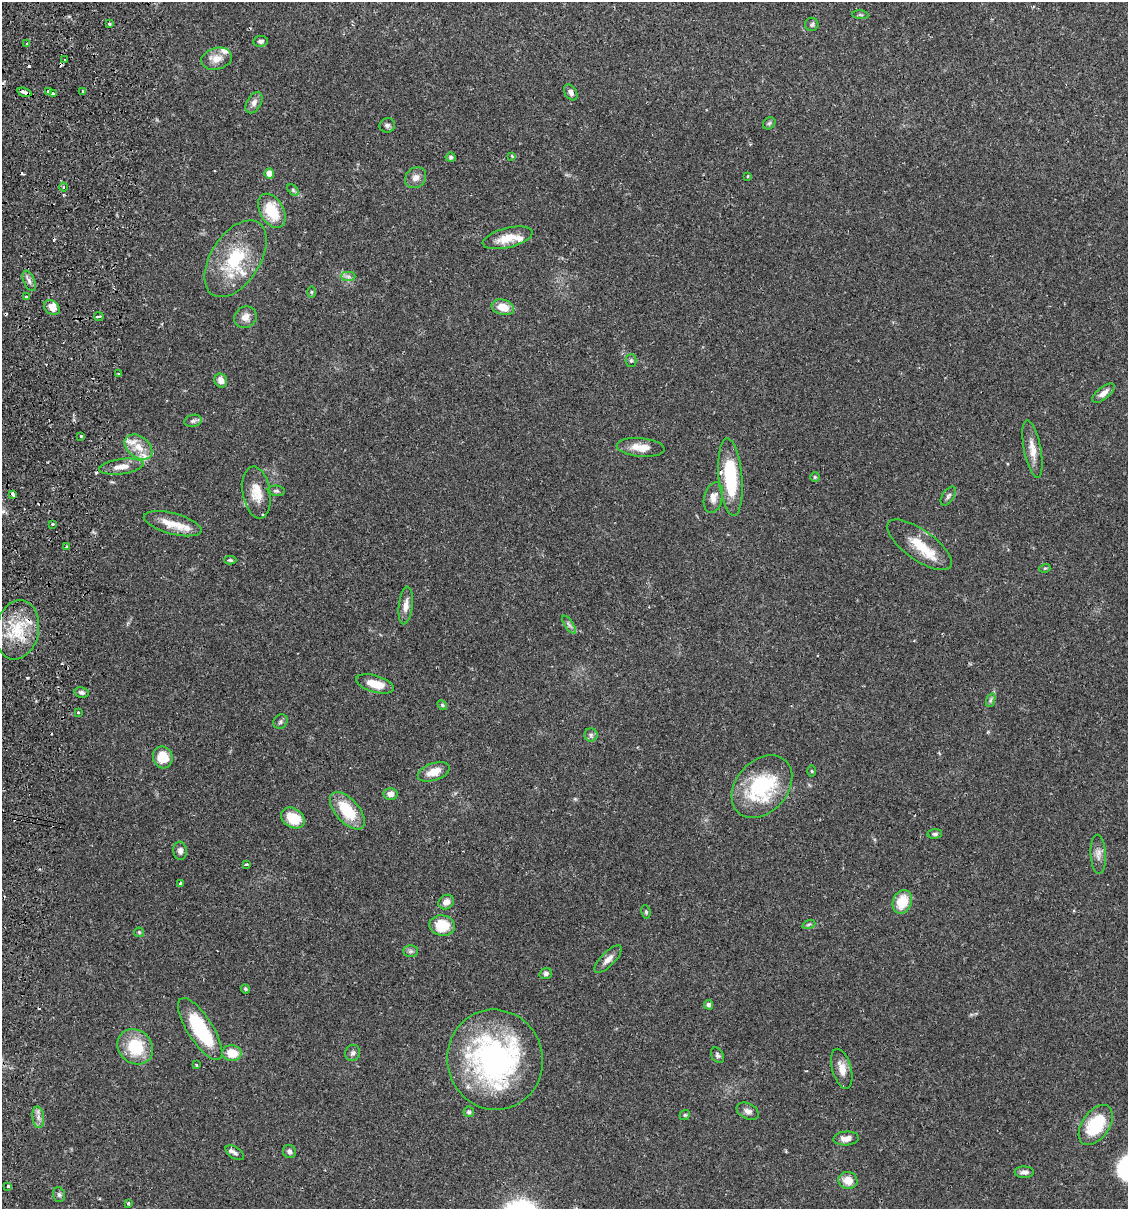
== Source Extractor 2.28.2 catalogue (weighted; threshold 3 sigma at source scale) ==
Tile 11 of 4 x 4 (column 3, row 3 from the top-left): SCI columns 2425-3550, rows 1225-2431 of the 4966 x 4858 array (HDU 1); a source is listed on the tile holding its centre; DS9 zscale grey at full resolution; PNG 1130 x 1211 px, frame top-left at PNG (2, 2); each listed source drawn as its Kron ellipse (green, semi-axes under 4 px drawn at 4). Shown black and unused: <1% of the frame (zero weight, under 2 of 3 exposures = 3% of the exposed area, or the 3 px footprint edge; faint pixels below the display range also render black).
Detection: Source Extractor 2.28.2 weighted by HDU 2 'WHT'; one run over the whole footprint, this tile lists its part. Background 0.0646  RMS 0.005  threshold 0.0225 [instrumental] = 3 sigma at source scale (4.5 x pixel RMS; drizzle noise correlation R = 1.50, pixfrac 1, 0.05/0.05 arcsec/px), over >= 5 px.
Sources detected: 131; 11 cosmic-ray / hot-pixel residue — neither listed nor drawn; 10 inside a brighter listed object's ellipse — not listed separately; the other 110 listed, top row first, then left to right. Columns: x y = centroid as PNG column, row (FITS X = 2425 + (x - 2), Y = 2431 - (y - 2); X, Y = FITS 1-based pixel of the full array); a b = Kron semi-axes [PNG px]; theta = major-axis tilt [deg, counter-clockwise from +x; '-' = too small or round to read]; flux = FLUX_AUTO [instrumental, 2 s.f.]
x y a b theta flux
860 15 8 3 -5 0.74
109 24 3 3 - 0.92
812 24 7 6 - 1.1
261 41 7 5 8 1.2
27 44 3 3 - 2.4
217 59 16 10 15 4.9
64 60 3 3 - 7.8
83 91 4 3 - 0.75
24 92 7 3 -15 5.8
48 92 4 3 - 4.8
571 92 9 6 -59 1.9
53 93 3 3 - 1.4
254 103 12 7 59 2.4
769 123 7 5 43 0.96
387 125 8 7 - 1.4
512 156 3 3 - 0.74
451 157 5 4 - 0.73
269 173 5 4 - 5.8
747 176 3 2 - 0.41
416 178 11 9 45 3.1
63 187 4 3 - 0.52
293 190 7 4 -45 0.91
272 211 18 11 -60 16
508 238 25 10 14 8.6
236 259 43 24 57 29
348 277 7 4 -1 1.2
29 281 11 5 -66 1.8
311 292 6 4 -90 0.65
26 297 3 3 - 1.1
52 307 9 6 -39 4.3
503 307 11 7 -15 7.3
99 317 5 3 - 2.9
245 317 12 10 33 3.6
631 361 6 5 - 0.94
119 374 3 3 - 0.73
221 380 7 6 - 3
1103 393 13 6 39 3.2
193 421 9 6 14 1.4
80 436 3 3 - 1.4
138 447 15 10 -37 6.5
641 447 24 9 -5 6.8
1032 449 29 8 -79 6.1
121 467 22 7 8 5.4
730 477 39 12 -85 30
815 477 5 4 - 0.68
276 491 8 5 -6 1
257 492 26 14 -81 9
13 494 4 3 - 2.9
948 496 10 5 56 1.5
713 498 16 9 76 4.1
52 524 3 3 - 1.4
173 524 30 10 -15 8.5
919 545 38 15 -35 13
67 547 3 3 - 0.78
230 560 6 4 -1 0.73
1045 568 5 3 - 0.51
406 605 19 7 83 3.8
569 625 10 4 -56 1.3
17 630 30 21 79 21
375 684 19 8 -16 8
82 692 7 5 -13 1.3
991 700 7 4 70 1.1
442 705 5 4 - 0.66
78 713 3 3 - 1.3
280 722 8 6 48 1.1
591 735 6 6 - 1.2
163 757 11 9 -72 9.9
812 771 5 3 - 0.5
434 772 17 8 18 6.1
762 787 35 25 48 40
390 794 7 6 - 2.7
347 811 22 11 -48 16
293 818 13 9 -31 12
935 834 7 4 4 1.2
180 851 9 7 -85 2
1098 854 19 7 -87 3.3
246 864 3 3 - 4.3
181 883 3 3 - 1.1
446 902 8 7 - 3.2
902 902 12 9 68 12
646 912 7 4 -80 0.83
809 924 6 4 19 0.75
442 926 13 10 -9 13
139 932 5 4 - 0.61
411 951 7 6 - 1.1
608 959 17 7 45 3.4
546 974 6 5 - 1.2
245 989 5 4 - 0.65
709 1005 5 4 - 1.5
200 1029 36 12 -57 33
135 1047 19 16 -43 21
232 1053 10 8 -9 8.6
353 1053 8 7 - 1.4
718 1055 8 6 -57 1.2
495 1060 50 48 -75 120
196 1065 3 3 - 0.78
842 1069 20 9 -75 5.6
748 1111 12 7 -25 2.4
469 1112 5 5 - 1.1
685 1115 5 4 - 0.65
38 1117 11 6 -84 2.3
1096 1125 22 13 55 25
846 1138 13 7 4 3.5
289 1151 7 6 - 1.7
235 1153 10 5 -34 1.6
1024 1172 10 6 -1 1.9
848 1180 9 8 - 5.6
8 1187 3 3 - 1.4
59 1195 7 5 -74 1.2
128 1203 3 3 - 0.96
Overlapping masked pixels (flux is a lower limit): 1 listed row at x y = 24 92